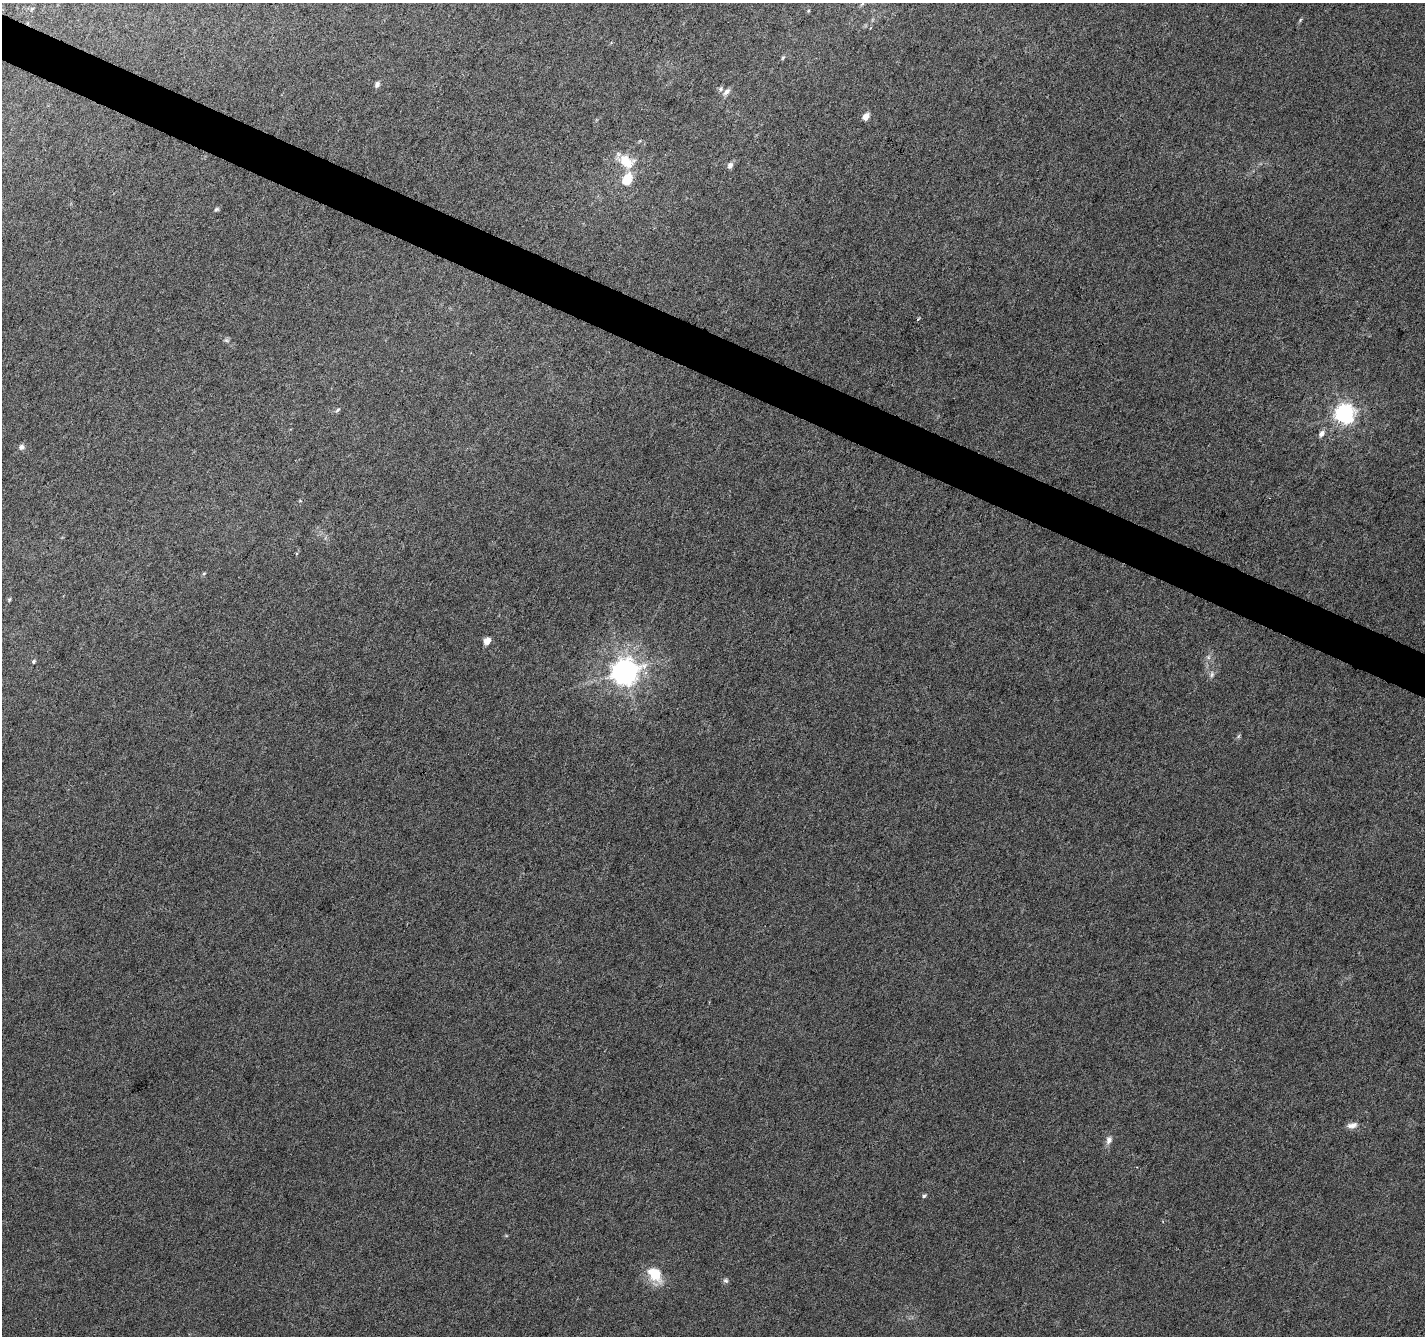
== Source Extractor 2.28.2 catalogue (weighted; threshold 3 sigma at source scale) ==
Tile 11 of 4 x 4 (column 3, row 3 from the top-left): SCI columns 2854-4276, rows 1604-2937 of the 5699 x 5809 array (HDU 1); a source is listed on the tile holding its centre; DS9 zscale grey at full resolution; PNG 1427 x 1338 px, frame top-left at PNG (2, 3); no overlay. Shown black and unused: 3% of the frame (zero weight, under 3 of 6 exposures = <1% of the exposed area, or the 3 px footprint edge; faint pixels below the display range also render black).
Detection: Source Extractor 2.28.2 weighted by HDU 2 'WHT'; one run over the whole footprint, this tile lists its part. Background 0.00706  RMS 0.0025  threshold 0.0103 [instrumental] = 3 sigma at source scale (4.09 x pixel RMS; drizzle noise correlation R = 1.36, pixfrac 0.8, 0.0396/0.0396 arcsec/px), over >= 5 px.
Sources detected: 30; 1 inside a brighter object's white glare — not listed; the other 29 listed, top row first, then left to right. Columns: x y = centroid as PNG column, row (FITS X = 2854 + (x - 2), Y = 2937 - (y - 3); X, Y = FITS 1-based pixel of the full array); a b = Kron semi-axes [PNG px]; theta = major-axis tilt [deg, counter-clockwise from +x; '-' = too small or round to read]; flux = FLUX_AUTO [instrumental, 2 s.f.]
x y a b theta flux
862 4 7 4 45 0.47
31 9 6 4 71 0.31
808 11 5 3 - 0.22
1300 20 5 4 - 0.28
783 58 6 4 69 0.32
377 84 7 6 - 0.76
720 89 7 6 - 0.57
727 91 10 6 48 1.1
866 116 6 4 48 2.7
624 159 18 14 3 4.3
730 165 7 6 - 0.94
627 179 15 11 57 4.5
217 209 7 5 16 0.4
227 340 8 4 -9 0.41
337 410 7 4 30 0.44
1344 414 8 7 - 120
1321 434 8 6 50 1.1
21 447 7 6 - 0.77
204 573 5 3 - 0.26
9 600 6 4 56 0.29
487 641 6 5 - 2.7
34 661 6 5 - 0.35
624 672 9 8 - 270
1212 674 9 5 77 0.71
1352 1125 14 7 10 1.3
1109 1140 11 8 74 1.1
924 1196 6 4 39 0.4
655 1274 19 13 -48 6.1
726 1281 7 6 - 0.52
Isophote crosses this tile's border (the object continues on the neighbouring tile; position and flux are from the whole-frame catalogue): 1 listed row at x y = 862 4